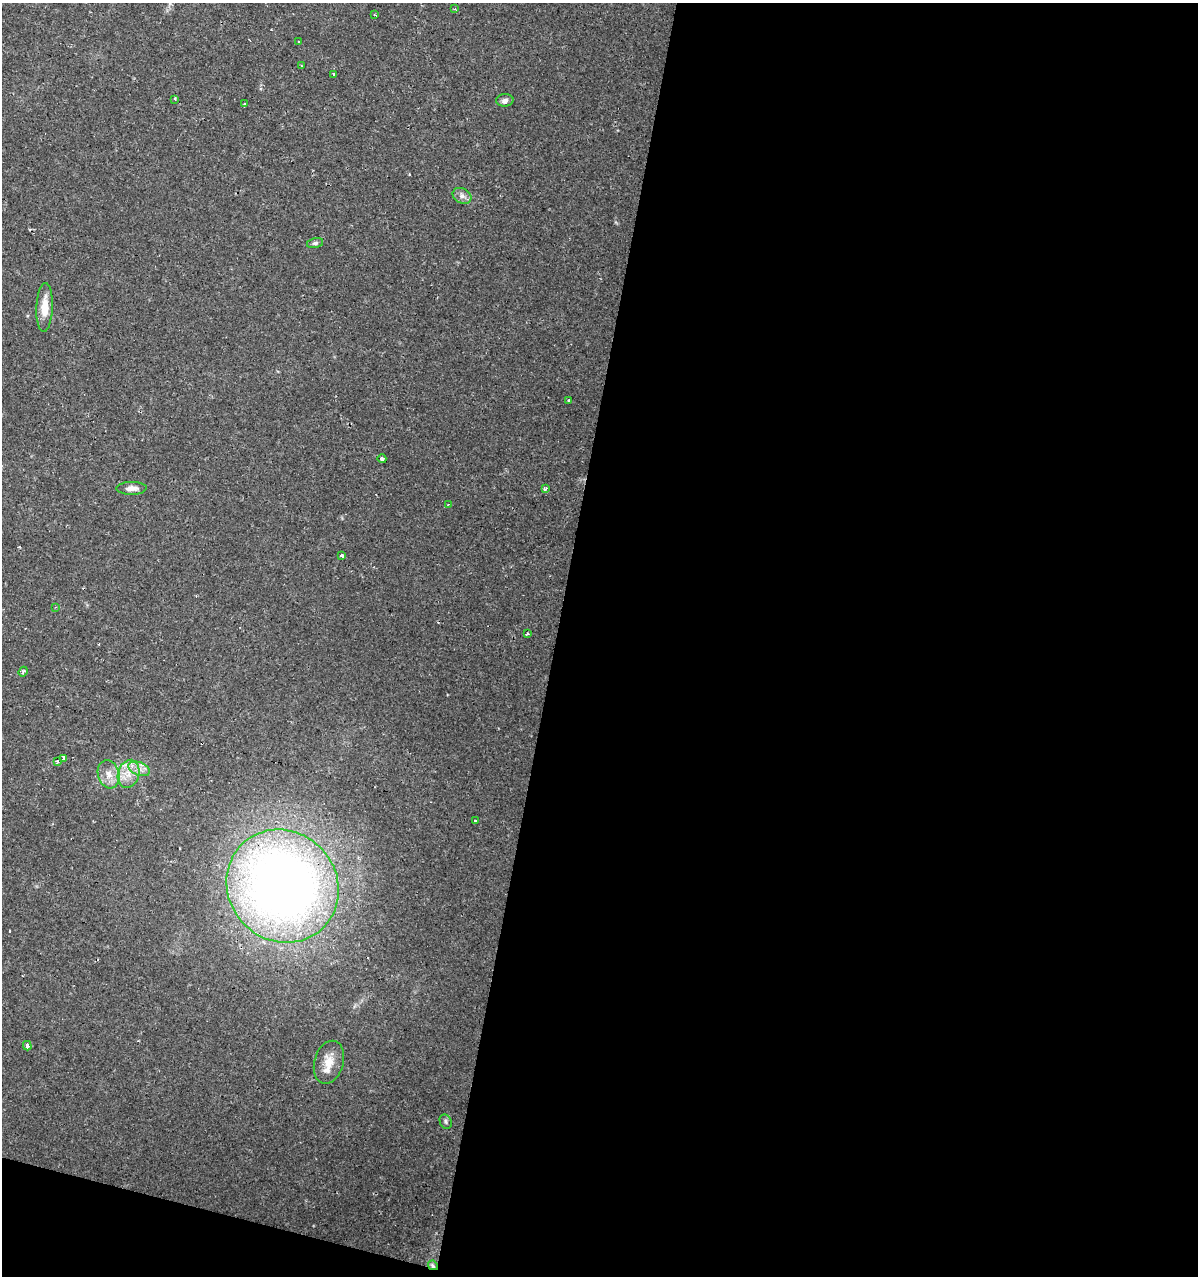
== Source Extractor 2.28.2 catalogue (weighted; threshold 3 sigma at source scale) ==
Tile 16 of 4 x 4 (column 4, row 4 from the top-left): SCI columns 3808-5003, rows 5-1278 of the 5283 x 5098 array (HDU 1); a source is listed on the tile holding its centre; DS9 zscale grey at full resolution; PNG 1200 x 1278 px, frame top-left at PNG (2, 3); each listed source drawn as its Kron ellipse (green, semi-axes under 4 px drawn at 4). Shown black and unused: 55% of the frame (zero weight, under 2 of 3 exposures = <1% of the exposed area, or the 3 px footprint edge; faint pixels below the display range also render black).
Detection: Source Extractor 2.28.2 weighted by HDU 2 'WHT'; one run over the whole footprint, this tile lists its part. Background 0.0208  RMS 0.0036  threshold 0.016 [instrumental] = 3 sigma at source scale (4.5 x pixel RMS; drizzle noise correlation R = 1.50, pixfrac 1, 0.0396/0.0396 arcsec/px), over >= 5 px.
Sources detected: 42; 10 cosmic-ray / hot-pixel residue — neither listed nor drawn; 1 inside a brighter listed object's ellipse — not listed separately; the other 31 listed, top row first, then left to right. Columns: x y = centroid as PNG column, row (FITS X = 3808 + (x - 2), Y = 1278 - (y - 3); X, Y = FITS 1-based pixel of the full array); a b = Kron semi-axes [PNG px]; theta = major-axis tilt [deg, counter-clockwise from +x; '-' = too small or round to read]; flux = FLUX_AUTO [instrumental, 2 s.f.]
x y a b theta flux
455 9 4 3 - 0.41
375 15 4 2 - 0.39
298 42 3 2 - 0.58
301 66 3 2 - 0.36
333 74 3 3 - 0.57
175 99 3 3 - 1.1
505 100 9 6 3 1.3
244 104 3 2 - 0.54
462 196 10 7 -28 1.6
315 243 8 5 14 0.82
45 307 24 8 88 5.9
569 401 3 3 - 0.57
382 459 4 3 - 3.4
131 488 15 6 2 2.3
545 488 4 3 - 0.92
448 504 3 2 - 0.29
342 556 4 3 - 2.2
56 607 4 3 - 0.3
527 634 3 3 - 1.1
23 672 5 3 - 0.97
63 758 3 3 - 7.5
57 761 4 3 - 0.45
139 769 11 6 -21 2.4
109 774 14 10 -74 3.8
128 774 14 10 72 4.8
476 821 3 3 - 1.5
283 886 58 54 -48 350
27 1046 5 4 - 1.2
329 1062 22 14 74 5.8
446 1122 7 6 - 0.74
433 1265 5 4 - 1.3
Overlapping masked pixels (flux is a lower limit): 2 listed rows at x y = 283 886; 433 1265